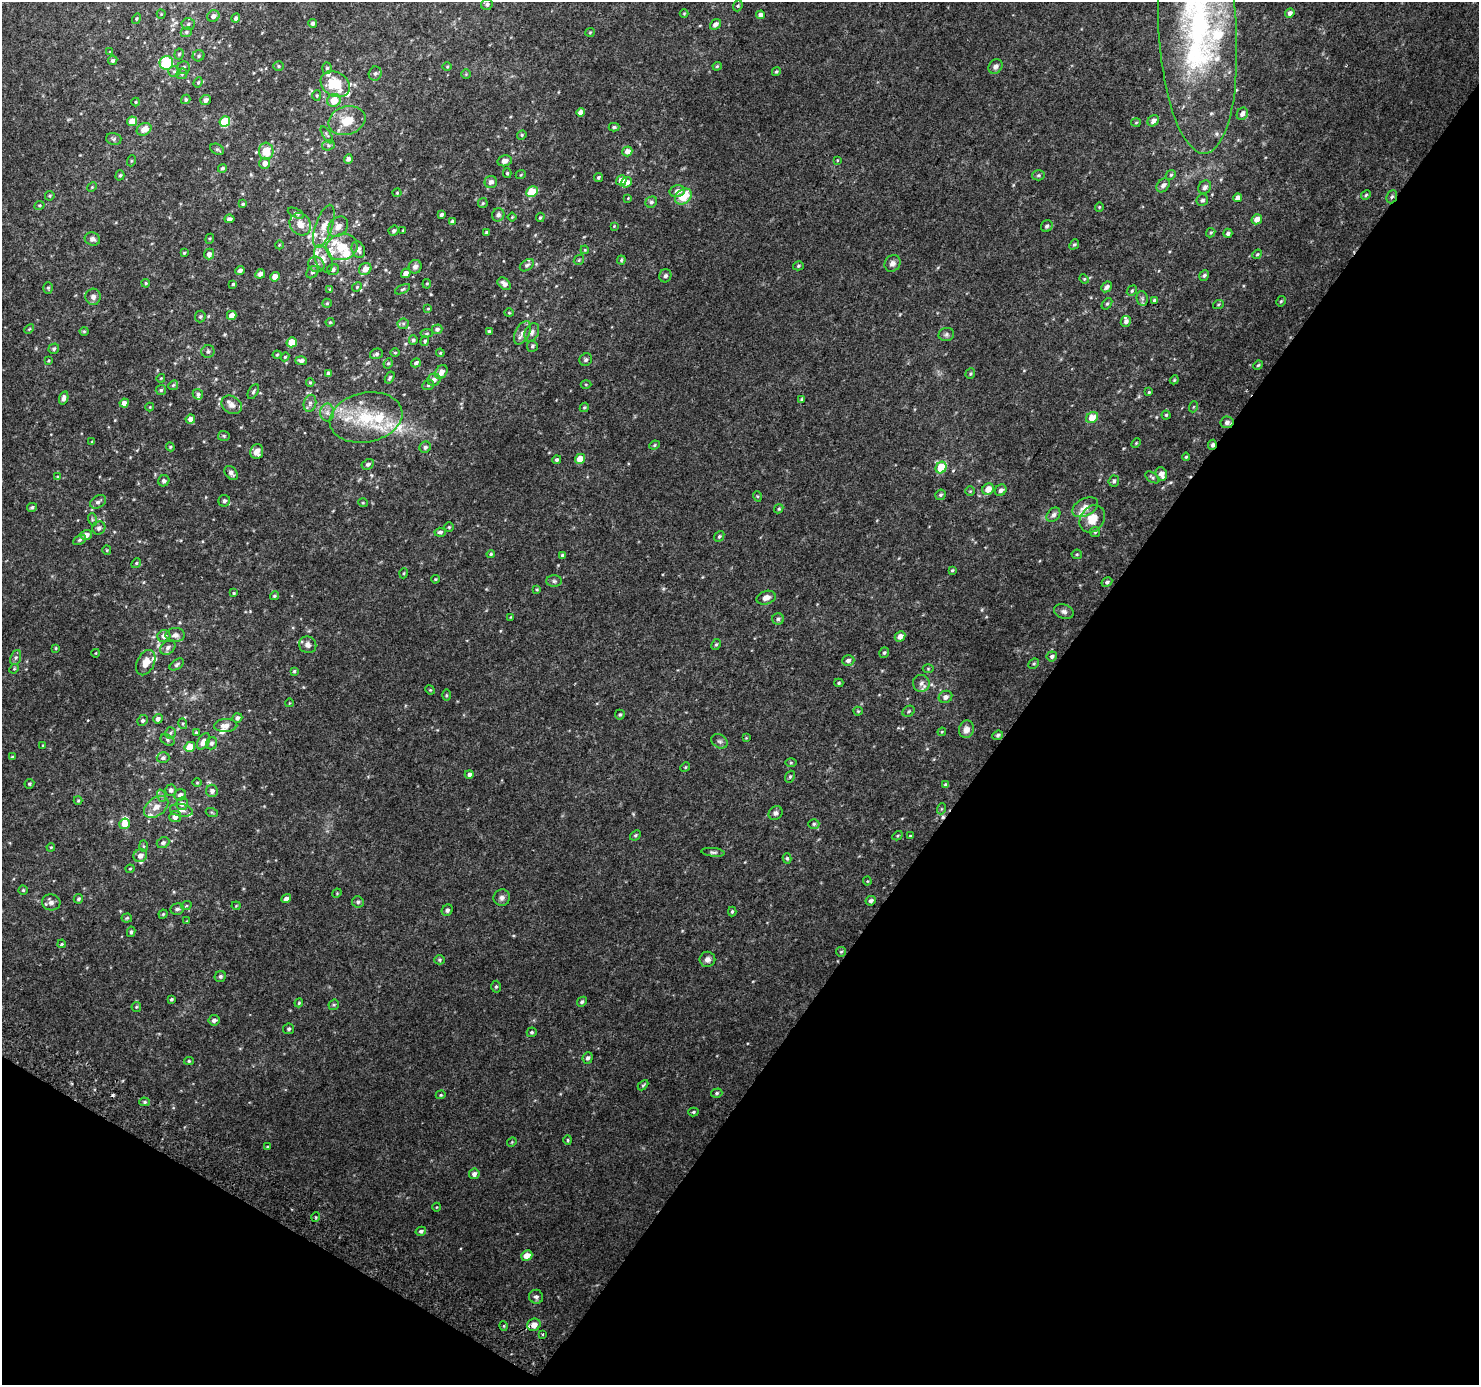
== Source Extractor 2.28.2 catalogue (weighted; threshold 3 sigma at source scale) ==
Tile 15 of 4 x 4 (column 3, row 4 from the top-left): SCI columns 2985-4461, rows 290-1672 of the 5961 x 6042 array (HDU 1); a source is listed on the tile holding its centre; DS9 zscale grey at full resolution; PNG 1481 x 1387 px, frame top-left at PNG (2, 2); each listed source drawn as its Kron ellipse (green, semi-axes under 4 px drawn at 4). Shown black and unused: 35% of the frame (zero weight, under 2 of 3 exposures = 2% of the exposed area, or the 3 px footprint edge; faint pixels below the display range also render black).
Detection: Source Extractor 2.28.2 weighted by HDU 2 'WHT'; one run over the whole footprint, this tile lists its part. Background 0.0747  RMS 0.013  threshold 0.0567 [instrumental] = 3 sigma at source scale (4.5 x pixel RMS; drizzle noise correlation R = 1.50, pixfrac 1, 0.0396/0.0396 arcsec/px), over >= 5 px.
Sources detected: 429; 3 cosmic-ray / hot-pixel residue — neither listed nor drawn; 30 inside a brighter listed object's ellipse — not listed separately; the other 396 listed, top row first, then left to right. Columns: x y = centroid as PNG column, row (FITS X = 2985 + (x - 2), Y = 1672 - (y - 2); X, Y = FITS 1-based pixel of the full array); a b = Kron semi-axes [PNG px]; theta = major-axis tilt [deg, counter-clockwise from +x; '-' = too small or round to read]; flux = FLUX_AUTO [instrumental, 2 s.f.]
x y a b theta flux
487 4 6 5 - 2.9
738 6 6 4 67 1.7
684 13 4 3 - 1
1290 13 5 4 - 4.1
161 14 4 4 - 1.1
760 15 4 4 - 5
213 16 6 5 - 4.9
236 18 5 4 - 3.2
137 19 5 4 - 1.6
313 23 4 4 - 2.6
188 24 6 5 - 2.5
715 24 6 4 40 4.5
1197 30 123 39 -86 310
186 32 6 4 23 2.1
590 32 5 4 - 1.4
110 52 4 4 - 1.6
179 54 5 4 - 2
199 56 6 5 - 2.6
113 60 5 4 - 2.8
166 63 7 6 - 58
278 66 5 5 - 1.7
717 66 4 3 - 1.4
995 66 8 6 48 4.6
447 67 5 3 - 1
184 68 6 6 - 3.4
327 68 6 5 - 1.9
174 71 6 5 - 2.1
776 72 4 3 - 1.6
375 73 7 6 - 3.1
182 74 6 5 - 2.2
466 74 5 4 - 1.2
198 82 5 4 - 1.6
335 84 15 12 -30 40
317 96 5 4 - 1.3
186 99 5 4 - 2
205 100 5 5 - 4.3
334 100 7 6 - 20
136 102 4 4 - 1.2
580 112 4 4 - 7.4
1242 114 6 5 - 4.9
132 121 5 4 - 19
347 121 19 14 18 23
1153 121 6 5 - 5.4
225 122 5 5 - 58
1136 123 5 3 - 1.1
614 127 5 4 - 2
144 129 8 6 27 10
327 135 9 2 -59 1.4
522 135 5 4 - 1.6
114 139 8 6 -14 2.6
328 145 6 5 - 2.1
217 149 7 5 -27 2.3
266 151 8 7 - 23
627 151 5 4 - 7.8
348 159 5 4 - 3.7
837 160 3 3 - 0.94
131 161 5 3 - 1.2
505 161 7 5 14 6.1
265 163 5 5 - 6.9
222 168 4 4 - 2.6
507 173 5 4 - 1.6
521 174 5 3 - 1.1
120 175 5 4 - 1.8
1038 175 6 5 - 2.2
1171 175 5 4 - 2
599 177 4 4 - 1.9
621 180 5 5 - 12
491 182 6 6 - 4.5
626 182 5 5 - 8.2
1163 185 8 5 49 5
92 187 5 4 - 1.3
1205 187 7 6 - 3.5
677 191 7 6 - 7.2
532 192 6 5 - 28
397 193 4 4 - 1.1
1366 195 5 4 - 1.6
50 196 5 4 - 1.5
683 197 9 6 41 26
1392 197 7 5 65 2.5
628 198 3 3 - 0.8
1238 198 4 4 - 6.2
1202 200 6 5 - 2.7
651 202 6 5 - 2.5
483 203 5 4 - 1.5
243 204 4 4 - 1.4
39 205 5 4 - 1.5
1099 207 4 4 - 1.3
296 213 9 4 -26 2.3
441 215 4 3 - 2.8
498 215 7 6 - 4.3
512 217 4 3 - 1
540 217 5 3 - 1.3
229 219 5 4 - 3.4
1257 219 5 5 - 9.5
452 221 4 3 - 2.9
300 224 11 10 - 11
324 226 22 8 71 14
614 226 3 3 - 0.81
1047 226 6 5 - 2.9
338 227 11 8 46 8.2
403 230 3 3 - 1.1
394 231 5 4 - 2.4
487 233 4 3 - 3.1
1211 233 5 4 - 1.6
1228 233 4 4 - 2.7
92 239 8 6 -18 4.8
210 239 5 4 - 1.4
1074 244 5 4 - 2
279 245 4 3 - 0.92
342 247 16 13 15 25
358 250 8 6 -69 5.5
585 250 4 3 - 1.1
184 253 4 4 - 1.4
209 254 5 5 - 5.2
1257 254 5 4 - 1.5
323 259 14 8 -68 9.4
579 260 6 4 47 1.5
621 260 4 4 - 1.4
892 263 9 7 49 5.1
316 264 8 7 - 4.6
527 265 8 5 34 2.7
798 266 5 4 - 1.7
415 267 7 6 - 5.1
365 269 6 5 - 9.9
240 270 5 4 - 4.2
333 270 6 5 - 2.7
312 272 7 5 49 3
406 273 5 4 - 7.6
260 274 5 4 - 4.8
1204 275 5 4 - 2.8
665 276 6 6 - 3.2
275 277 5 4 - 11
1084 279 5 4 - 1.4
146 283 4 3 - 1.4
233 284 3 3 - 1.5
427 284 5 4 - 1.4
504 284 7 5 -39 5.3
357 287 5 4 - 1.4
1107 287 6 4 43 4.3
48 288 6 5 - 1.9
330 289 4 4 - 1.5
403 289 8 4 27 1.9
1132 291 5 4 - 1.8
93 297 8 7 - 5.4
1142 298 7 5 -78 2.7
1154 300 3 3 - 1.3
1281 301 5 4 - 1.9
327 303 5 4 - 1.5
1107 304 6 4 52 1.8
1218 305 5 3 - 1.2
428 309 4 3 - 1.1
509 313 4 4 - 1.2
232 315 5 4 - 9.1
200 316 6 5 - 1.9
1126 321 6 5 - 3.7
330 322 4 4 - 1.4
403 324 6 5 - 2.3
29 329 6 3 44 1.4
437 329 5 5 - 3.1
84 331 4 4 - 1.2
489 332 4 4 - 2.3
532 332 10 6 65 4.5
427 333 6 4 6 1.7
522 333 12 7 62 6.7
946 334 8 6 15 3.1
413 340 5 4 - 2.3
425 341 5 4 - 1.8
292 342 5 5 - 23
532 346 6 5 - 2.5
54 349 5 5 - 2.1
208 351 6 6 - 2.9
395 353 5 3 - 1
440 353 4 4 - 1.3
376 354 6 5 - 2.8
277 355 4 4 - 1.3
285 357 4 4 - 1.2
586 360 6 6 - 2.6
48 361 4 3 - 1.2
301 361 5 4 - 4
388 363 5 4 - 1.7
416 363 5 4 - 2.6
1258 365 5 4 - 1.5
441 372 7 5 60 7
328 373 4 4 - 4.1
970 374 5 5 - 1.7
161 378 4 3 - 1.1
390 378 6 4 59 2.1
434 380 6 6 - 4.9
1174 380 4 3 - 1.2
310 382 4 4 - 1.3
586 384 5 3 - 1.1
173 385 5 4 - 1.5
428 385 6 4 23 2.1
161 390 5 5 - 2
253 392 8 4 61 2.2
1149 392 4 3 - 1
198 394 5 5 - 3.1
64 398 7 4 75 5
801 399 4 4 - 1.6
124 403 4 4 - 7.5
310 403 9 6 75 3.9
232 405 11 8 -34 7.3
150 407 4 4 - 1
584 407 5 4 - 1.6
1193 407 5 3 - 1.2
327 413 9 7 -90 5.2
1166 415 4 4 - 1.6
366 417 37 24 12 66
1092 418 6 5 - 16
190 419 5 4 - 6.9
1227 422 6 6 - 5.5
224 436 6 5 - 1.9
92 442 4 3 - 1.3
1136 443 5 3 - 1.3
654 445 5 4 - 1.6
1212 445 5 3 - 3.8
170 447 4 4 - 1.5
425 447 6 5 - 3.6
257 452 7 6 - 9.4
1186 457 4 4 - 1.5
580 459 5 4 - 18
557 460 4 4 - 2.4
368 464 7 5 28 2.6
941 468 6 5 - 37
231 473 8 5 -50 4.5
1161 474 7 5 -68 7.8
58 477 4 4 - 1.4
1152 477 8 4 -34 2.1
164 481 6 5 - 2.8
1114 481 5 5 - 2.9
988 489 6 5 - 11
1001 490 6 5 - 3.9
970 491 5 4 - 1.4
940 495 5 5 - 2.2
757 496 5 3 - 1.2
224 501 6 6 - 3.7
98 502 8 6 31 3.9
363 503 5 3 - 1
32 507 5 4 - 2.1
1085 507 14 8 28 10
779 509 5 4 - 1.5
1053 515 8 6 49 4
92 519 6 4 -73 1.8
1092 519 14 11 53 19
449 527 4 4 - 1.5
99 528 7 6 - 4.3
440 532 5 4 - 2.9
1095 532 5 5 - 1.9
86 535 6 5 - 7.2
719 536 6 4 50 2.1
80 540 7 4 27 1.9
107 550 4 4 - 1.3
491 554 4 3 - 1.6
1077 554 5 5 - 1.7
562 555 4 3 - 2
136 563 5 4 - 1.7
952 570 4 3 - 1.4
404 573 5 3 - 1.1
435 579 4 3 - 1.3
554 581 8 5 0 3
1107 582 6 4 29 2.5
537 589 4 3 - 1.1
234 593 3 3 - 1.3
274 596 4 4 - 1.5
766 598 10 6 16 7.5
1064 611 10 7 -19 4
511 617 4 3 - 0.89
778 619 6 5 - 2.2
175 635 9 7 4 6.2
164 636 6 6 - 5.7
900 637 5 5 - 7.1
716 644 6 4 61 1.8
308 645 9 8 - 5.6
56 648 4 3 - 1.2
168 648 8 6 44 4.1
96 653 4 3 - 0.77
884 653 5 4 - 2
1052 656 5 5 - 2.9
16 658 8 5 70 2.8
848 661 6 5 - 4.3
146 663 13 8 64 12
1034 664 5 4 - 1.7
177 665 8 4 35 2.6
14 669 5 4 - 1.3
928 669 5 3 - 1.1
294 671 4 4 - 1.4
839 683 4 4 - 1.7
921 683 8 8 - 5.5
430 690 5 4 - 1.3
446 695 6 4 90 1.4
945 697 7 6 - 5
289 703 4 3 - 0.83
858 711 4 4 - 1.2
909 711 6 5 - 2.2
620 715 5 5 - 1.9
237 718 5 4 - 3.4
158 719 5 4 - 4.3
142 720 5 5 - 2.6
183 724 5 3 - 1.5
226 726 11 6 2 7.7
966 729 9 7 77 8.1
196 732 4 4 - 1.4
942 732 4 3 - 1.1
170 733 6 5 - 2.1
998 735 5 4 - 2.5
746 738 4 4 - 0.99
167 740 7 5 -29 2.2
204 741 9 5 59 8.6
719 741 8 6 -30 3.1
211 743 6 5 - 3.2
43 745 4 3 - 0.85
190 747 5 4 - 24
12 757 4 4 - 1.4
163 758 6 5 - 3.2
791 763 6 4 0 1.3
685 767 5 4 - 1.4
469 774 4 4 - 3.9
790 777 6 4 68 1.8
197 783 5 3 - 1.1
29 784 5 4 - 2
946 785 4 3 - 3
171 790 5 5 - 3.2
212 791 6 6 - 4.3
180 795 6 5 - 4.5
162 796 6 4 -71 2.2
78 800 4 4 - 1.3
182 804 6 6 - 5.4
156 807 14 9 38 11
941 809 5 3 - 1.4
181 810 11 6 -10 5.8
212 813 6 4 -21 1.6
776 813 7 6 - 3.5
175 817 6 5 - 7.8
124 824 5 5 - 14
814 824 5 4 - 2
635 835 6 4 41 2
897 836 5 3 - 1.3
910 836 4 3 - 1.4
163 843 6 5 - 3.2
143 846 5 4 - 1.5
51 847 4 3 - 1
713 852 12 4 -7 2.7
140 856 7 6 - 6.5
787 858 5 4 - 1.9
130 869 4 4 - 1.1
867 881 4 4 - 1.1
23 890 4 4 - 1.5
337 893 5 4 - 1
502 898 8 8 - 4.6
78 899 5 4 - 2.3
286 899 5 4 - 5.2
871 901 5 4 - 3.2
51 902 9 8 - 5
358 902 6 5 - 2.6
186 906 5 3 - 1.3
236 906 4 4 - 1.1
177 909 7 5 11 3.2
447 910 6 5 - 2.8
732 911 5 4 - 1.8
163 914 4 4 - 1.4
127 918 5 4 - 1.6
187 921 3 3 - 0.87
131 932 5 4 - 2.1
62 944 4 3 - 1.3
841 952 5 4 - 1.7
707 959 8 7 - 5.1
440 960 5 4 - 1.8
220 976 6 5 - 2.7
496 987 6 5 - 2.2
172 999 4 3 - 1.7
582 1002 5 4 - 2.2
299 1003 4 3 - 1.4
334 1005 5 5 - 1.8
136 1007 5 4 - 1.6
214 1020 5 5 - 3.7
289 1029 5 5 - 2.3
532 1032 5 4 - 2.2
588 1058 6 5 - 3.1
189 1061 5 4 - 1.7
643 1085 6 3 45 1.7
717 1093 6 4 17 2
441 1095 5 4 - 1.4
145 1102 5 4 - 2
693 1112 5 4 - 1.6
568 1140 5 4 - 1.6
512 1142 5 4 - 1.2
267 1147 4 3 - 0.99
474 1174 5 5 - 4.6
437 1207 4 3 - 0.86
316 1217 5 3 - 1.2
421 1231 5 4 - 2.8
527 1256 6 5 - 12
536 1297 7 7 - 3.7
534 1325 7 6 - 7.7
504 1326 5 3 - 1.3
542 1334 3 3 - 4.3
Overlapping masked pixels (flux is a lower limit): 3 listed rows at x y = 1392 197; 1227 422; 1212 445
Isophote crosses this tile's border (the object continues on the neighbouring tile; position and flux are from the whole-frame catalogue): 1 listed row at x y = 1197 30